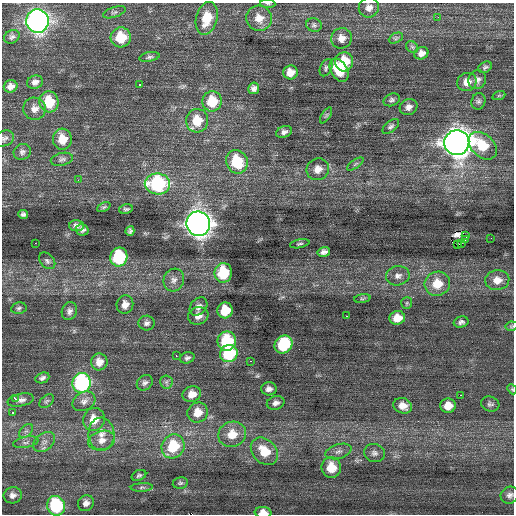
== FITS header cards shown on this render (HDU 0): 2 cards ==
NAXIS1  =                  512 / Axis length
NAXIS2  =                  512 / Axis length

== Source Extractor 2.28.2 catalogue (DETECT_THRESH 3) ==
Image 512 x 512 px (HDU 0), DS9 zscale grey, 1 PNG px = 1 image px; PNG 516 x 516 px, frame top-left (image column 1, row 512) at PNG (2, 3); each listed source drawn as its Kron ellipse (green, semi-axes under 4 px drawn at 4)
Background 0.206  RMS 0.84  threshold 2.53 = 3 sigma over >= 5 px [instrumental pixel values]
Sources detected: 129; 1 with non-positive FLUX_AUTO (blend fragments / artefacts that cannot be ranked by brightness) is neither listed nor drawn; the other 128 listed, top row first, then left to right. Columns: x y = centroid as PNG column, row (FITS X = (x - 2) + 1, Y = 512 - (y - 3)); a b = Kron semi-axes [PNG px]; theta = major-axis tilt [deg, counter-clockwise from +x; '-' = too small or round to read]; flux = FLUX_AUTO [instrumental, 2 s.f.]
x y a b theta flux
268 4 7 3 -5 73
369 8 10 10 - 370
114 12 12 5 19 140
438 17 2 2 - 38
207 18 17 10 75 1300
259 18 13 12 - 620
37 21 12 11 - 27000
314 25 8 6 -15 130
12 37 8 6 29 150
121 37 10 10 - 1500
342 38 10 10 - 460
396 38 7 5 26 110
412 47 6 5 - 93
421 53 7 6 - 310
149 57 10 4 12 130
344 62 9 9 - 1600
485 67 7 5 29 110
326 68 9 5 65 140
339 70 12 8 -58 1500
290 72 7 7 - 490
477 80 10 8 62 280
35 82 8 6 20 230
467 82 10 9 - 450
139 85 3 3 - 280
11 86 7 6 - 310
254 88 6 5 - 200
499 95 7 4 19 82
392 100 8 6 23 150
212 101 10 9 - 1500
478 101 8 7 - 140
49 102 10 9 - 1700
409 107 9 8 - 290
34 109 11 11 - 400
326 115 9 3 56 98
197 121 12 11 - 1300
391 126 10 5 39 150
284 132 8 5 21 200
4 138 10 7 25 180
62 139 10 9 - 880
457 143 12 12 - 69000
483 146 16 11 -43 1600
22 152 9 7 32 180
62 159 11 6 13 180
237 162 12 10 -68 2600
355 164 9 3 34 100
318 169 11 10 - 570
78 180 3 2 - 100
157 184 13 10 -1 6100
104 207 7 4 25 89
126 209 7 4 13 110
23 214 5 4 - 140
198 224 12 11 - 52000
76 226 7 5 -2 210
82 230 6 5 - 170
130 231 5 4 - 120
465 235 2 2 - 4000
491 238 2 2 - 28
465 239 3 2 - 87
35 243 2 2 - 44
300 244 10 4 11 100
461 244 2 2 - 71
458 245 2 2 - 210
324 252 6 5 - 210
119 257 9 8 - 3700
47 261 9 6 -47 160
223 273 10 9 - 2600
398 276 12 9 10 340
174 280 12 10 65 370
497 280 12 10 4 580
437 284 13 12 - 1200
362 298 8 4 8 95
407 303 6 5 - 94
125 304 9 8 - 430
198 307 10 7 48 280
19 308 8 5 11 130
225 310 8 7 - 1500
69 311 9 7 70 230
198 316 10 8 19 380
346 316 2 2 - 310
397 318 8 7 - 690
461 322 7 5 15 170
147 323 8 7 - 190
512 326 6 4 11 78
227 341 10 9 - 2900
284 345 9 8 - 3700
229 353 9 8 - 3700
176 356 3 2 - 140
187 358 7 5 18 150
251 361 3 2 - 49
99 362 8 8 - 460
42 378 7 5 24 160
166 382 6 6 - 130
82 383 10 9 - 8400
145 383 9 7 41 170
269 389 8 6 1 240
512 389 6 4 -48 72
192 394 9 8 - 560
460 395 3 2 - 190
16 399 4 3 - 570
21 400 13 6 12 260
46 401 8 5 40 120
84 401 12 9 29 330
276 403 9 6 14 250
490 404 9 7 -16 170
403 406 9 7 -19 490
448 406 8 7 - 650
13 412 3 3 - 310
198 412 10 9 - 770
94 419 11 10 - 890
26 431 8 5 43 160
101 434 16 13 -88 740
232 434 14 12 21 1000
102 440 14 9 16 520
26 442 13 5 11 230
44 442 12 8 36 370
173 446 12 11 - 2400
264 451 15 11 -46 1300
338 451 13 7 16 300
374 453 10 9 - 260
331 467 10 9 - 1100
139 475 7 5 24 120
180 483 7 5 10 120
142 487 11 4 3 140
13 495 9 8 - 270
510 495 9 8 - 230
86 503 8 7 - 280
56 506 10 9 - 4400
263 512 8 5 -5 550
At the frame edge (FLAGS 8, measured only in part): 5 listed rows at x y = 268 4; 4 138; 512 326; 512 389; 263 512
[1 non-positive-flux detection neither listed nor drawn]